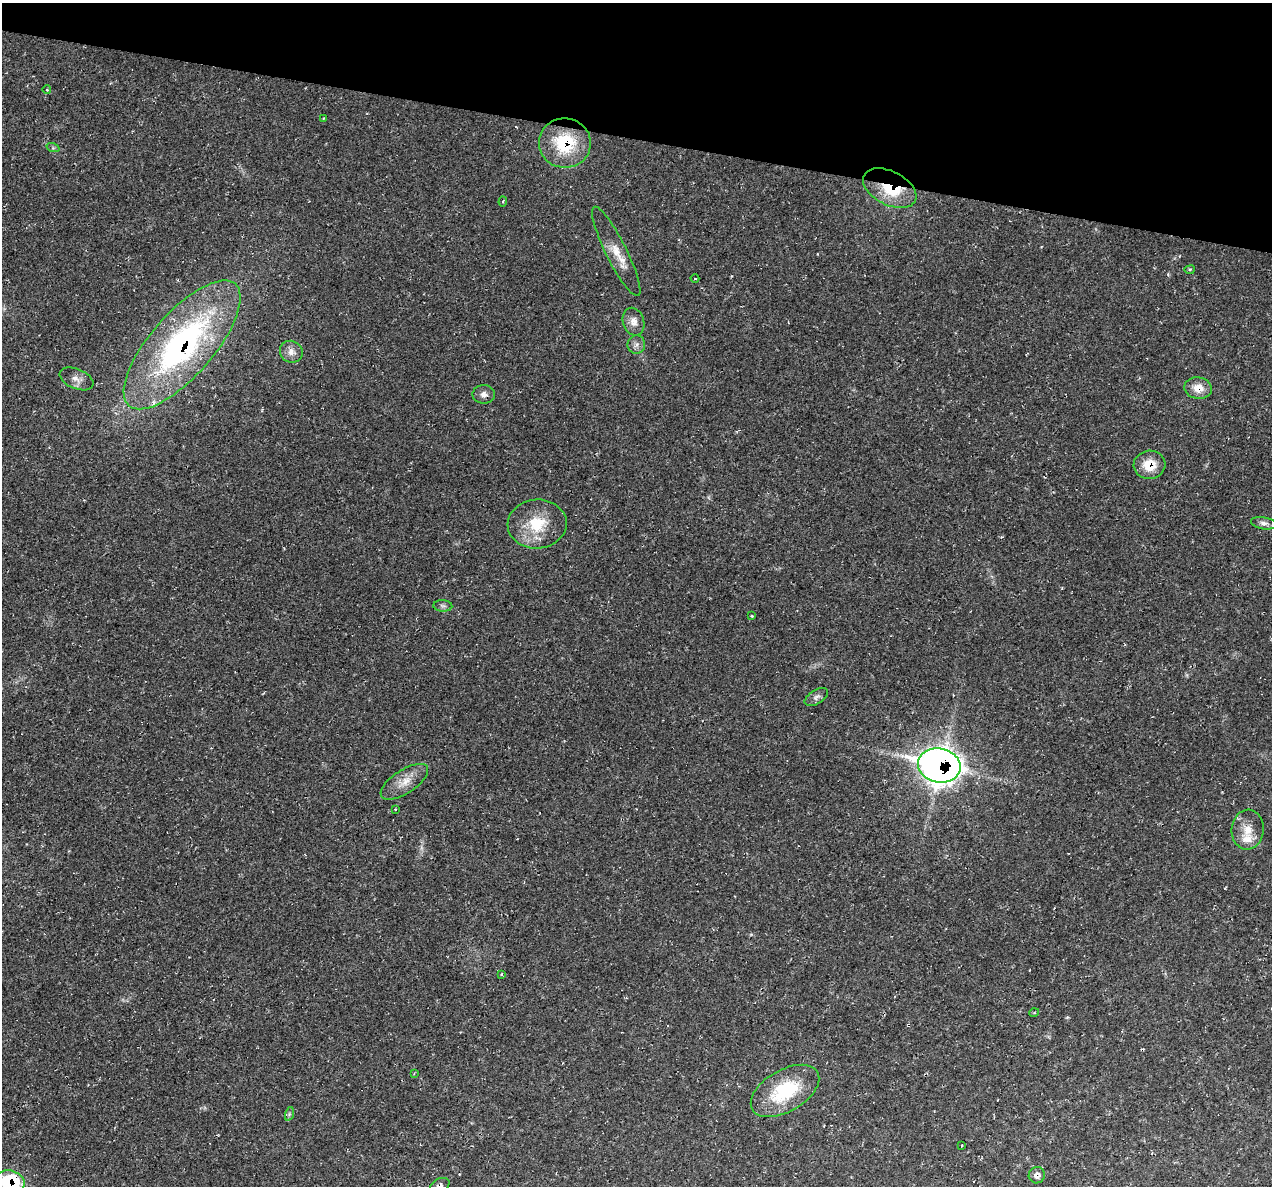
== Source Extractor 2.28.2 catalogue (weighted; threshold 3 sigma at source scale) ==
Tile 2 of 4 x 4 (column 2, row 1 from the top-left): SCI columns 1271-2540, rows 3675-4858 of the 5084 x 5107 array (HDU 1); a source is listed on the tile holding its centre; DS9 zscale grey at full resolution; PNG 1274 x 1188 px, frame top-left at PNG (2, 3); each listed source drawn as its Kron ellipse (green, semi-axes under 4 px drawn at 4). Shown black and unused: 12% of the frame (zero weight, under 2 of 3 exposures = <1% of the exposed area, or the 3 px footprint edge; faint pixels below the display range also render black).
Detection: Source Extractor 2.28.2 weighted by HDU 2 'WHT'; one run over the whole footprint, this tile lists its part. Background 0.0221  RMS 0.0062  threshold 0.0279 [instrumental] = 3 sigma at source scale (4.5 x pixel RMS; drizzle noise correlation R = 1.50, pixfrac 1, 0.05/0.05 arcsec/px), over >= 5 px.
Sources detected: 39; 1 too faint to see at this stretch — neither listed nor drawn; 3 inside a brighter listed object's ellipse — not listed separately; the other 35 listed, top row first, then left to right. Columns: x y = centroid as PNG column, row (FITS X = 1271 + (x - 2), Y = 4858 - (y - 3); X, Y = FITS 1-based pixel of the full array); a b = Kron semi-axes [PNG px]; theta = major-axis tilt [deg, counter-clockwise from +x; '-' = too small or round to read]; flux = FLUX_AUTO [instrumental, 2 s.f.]
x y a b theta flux
47 90 4 3 - 0.44
323 118 4 2 - 0.56
565 143 26 24 -6 36
53 148 7 4 -18 0.94
890 188 29 16 -27 28
503 202 5 3 - 0.81
616 251 50 10 -64 12
1190 270 5 3 - 0.72
695 278 4 3 - 0.59
634 322 14 10 -74 5.5
182 345 81 31 49 170
636 345 9 9 - 2.9
291 352 11 10 - 4.6
77 379 18 10 -23 4.5
1198 388 14 10 -9 8.6
484 394 11 9 -2 3.5
1149 465 16 14 6 13
1264 523 13 6 -9 2.4
537 524 29 24 4 24
443 606 9 5 -3 1.7
752 616 3 2 - 0.44
816 697 13 7 32 2.6
939 765 21 17 -12 610
404 782 27 11 33 9.6
395 809 3 2 - 0.73
1248 830 20 16 84 9.9
501 975 4 3 - 0.62
1034 1013 5 3 - 0.52
414 1074 3 2 - 0.47
785 1091 38 21 30 38
289 1114 7 4 72 1.2
962 1146 3 2 - 0.69
1037 1175 8 8 - 2.8
9 1182 15 12 -10 56
440 1185 10 7 26 2.1
Overlapping masked pixels (flux is a lower limit): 8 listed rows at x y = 565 143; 890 188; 182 345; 1198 388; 1149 465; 939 765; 9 1182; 440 1185
Isophote crosses this tile's border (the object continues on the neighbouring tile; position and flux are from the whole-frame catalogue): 2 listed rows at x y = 9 1182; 440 1185